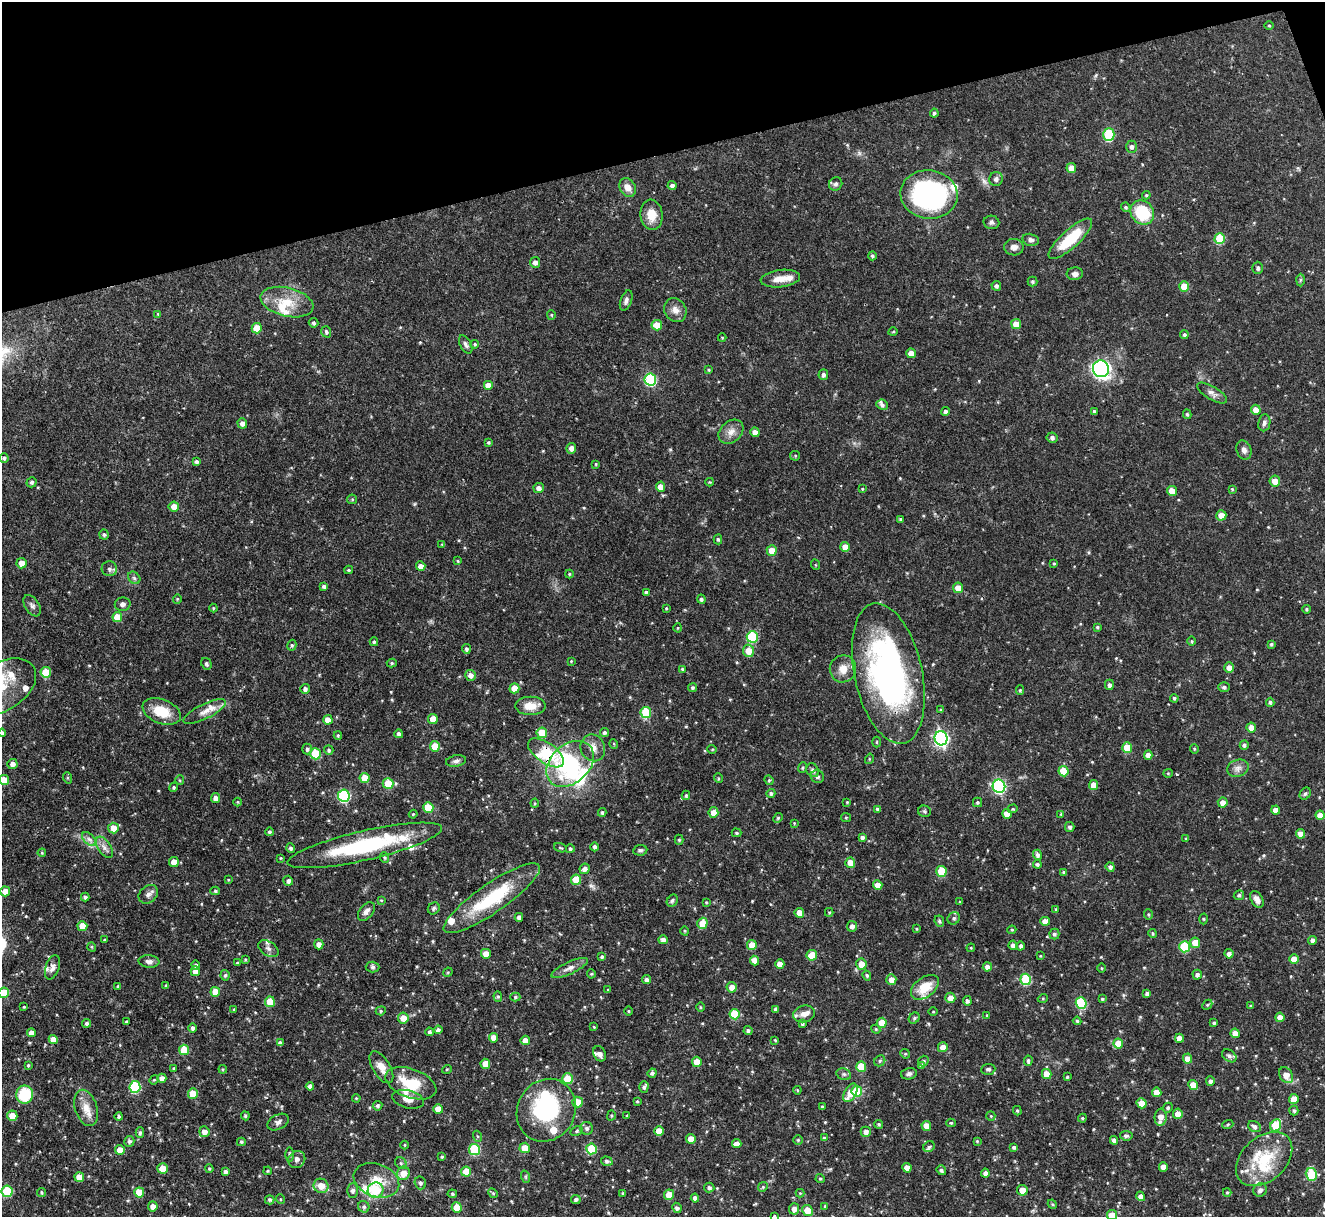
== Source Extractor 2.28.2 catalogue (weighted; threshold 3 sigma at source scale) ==
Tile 3 of 4 x 4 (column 3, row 1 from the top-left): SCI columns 2647-3969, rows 3792-5006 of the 5293 x 5278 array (HDU 1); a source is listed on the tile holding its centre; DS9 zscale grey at full resolution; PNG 1327 x 1219 px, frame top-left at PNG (2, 2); each listed source drawn as its Kron ellipse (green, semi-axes under 4 px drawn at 4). Shown black and unused: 13% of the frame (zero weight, under 3 of 4 exposures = <1% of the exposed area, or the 3 px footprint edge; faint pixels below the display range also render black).
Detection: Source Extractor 2.28.2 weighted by HDU 2 'WHT'; one run over the whole footprint, this tile lists its part. Background 0.0815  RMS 0.004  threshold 0.018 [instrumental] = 3 sigma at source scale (4.5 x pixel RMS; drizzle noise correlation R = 1.50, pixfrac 1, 0.05/0.05 arcsec/px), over >= 5 px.
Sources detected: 553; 3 inside a brighter object's white glare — neither listed nor drawn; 24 inside a brighter listed object's ellipse — not listed separately; of the other 526, all 500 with FLUX_AUTO >= 0.323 (the completeness limit of this list) listed and drawn (26 fainter detections not listed), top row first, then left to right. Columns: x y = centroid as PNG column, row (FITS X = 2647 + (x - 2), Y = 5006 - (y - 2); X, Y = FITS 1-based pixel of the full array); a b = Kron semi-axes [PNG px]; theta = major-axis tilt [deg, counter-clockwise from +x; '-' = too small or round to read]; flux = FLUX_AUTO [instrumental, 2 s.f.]
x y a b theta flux
1269 25 4 3 - 0.37
934 113 4 4 - 0.67
1109 135 6 5 - 25
1132 147 6 5 - 1.2
1071 168 5 5 - 4.1
996 179 7 6 - 1.3
836 184 7 6 - 0.95
672 186 4 4 - 0.97
628 187 10 7 -57 3.1
929 194 29 24 -8 74
1146 195 4 4 - 0.44
1126 207 5 4 - 0.59
1142 212 13 11 -49 18
651 215 15 11 -83 5.4
991 222 8 6 -12 0.99
1220 238 5 5 - 16
1070 239 28 9 42 15
1031 240 8 6 -12 1.2
1014 247 9 8 - 2.1
872 256 4 4 - 0.68
535 262 5 5 - 1.7
1258 268 6 5 - 0.83
1075 274 8 6 4 1.4
780 279 20 8 7 4.5
1300 280 6 4 88 0.53
1032 282 5 5 - 0.57
996 286 5 4 - 0.9
1184 286 5 5 - 5.3
626 300 10 5 70 1.2
287 302 27 14 -14 10
675 310 12 10 -57 2.9
158 314 4 4 - 0.33
551 315 5 4 - 0.43
313 323 5 4 - 0.8
1016 324 5 5 - 5.5
657 325 5 5 - 6.4
257 328 5 5 - 6.4
326 332 6 5 - 0.86
893 332 5 3 - 0.35
1184 335 4 4 - 0.72
722 338 4 4 - 0.36
466 344 10 5 -61 1.1
475 344 4 4 - 0.62
911 353 5 4 - 3.8
1101 369 8 8 - 97
709 370 4 3 - 0.43
823 375 5 4 - 1.1
650 379 6 6 - 36
488 385 5 5 - 3.2
1212 393 17 6 -31 1.9
882 405 6 5 - 1
1256 410 5 5 - 3.2
945 411 4 4 - 0.93
1094 411 3 3 - 0.54
1187 414 5 4 - 0.59
242 423 5 4 - 1.6
1264 423 8 6 82 1.2
731 432 14 10 42 3
755 432 4 4 - 2.3
1052 438 5 5 - 1.2
488 442 4 4 - 0.53
571 448 5 5 - 2
1244 450 10 7 -69 1.7
795 456 5 4 - 0.45
4 458 4 4 - 0.75
196 462 4 3 - 0.86
596 464 3 3 - 0.33
1275 481 5 5 - 3.8
32 482 5 5 - 0.91
710 482 4 3 - 0.37
660 487 5 4 - 3.5
539 488 5 5 - 1.5
862 489 4 3 - 0.41
1232 489 4 4 - 0.4
1172 491 5 4 - 4.4
352 499 5 5 - 0.53
174 507 5 5 - 3.7
1221 515 5 5 - 3.5
900 519 4 3 - 0.48
104 535 5 5 - 0.77
718 539 5 4 - 0.59
442 544 4 3 - 0.36
845 547 5 4 - 4.4
772 551 5 5 - 3.9
458 561 4 3 - 0.4
22 563 5 5 - 3.5
1054 563 4 4 - 0.39
816 565 5 3 - 0.33
421 566 5 4 - 2.2
109 569 8 7 - 1.3
349 570 4 4 - 0.47
569 574 4 4 - 0.38
134 578 7 5 -46 0.87
324 586 4 4 - 0.76
958 588 5 5 - 3.9
646 592 4 3 - 0.72
177 599 5 4 - 0.4
701 599 4 4 - 0.83
123 604 8 6 12 1.3
32 606 12 7 -57 1.4
213 608 4 4 - 0.38
666 608 3 3 - 0.41
1307 609 4 3 - 0.53
117 617 5 5 - 6.6
1097 627 4 4 - 0.48
678 628 4 4 - 0.39
752 637 6 5 - 24
1192 641 4 3 - 0.4
374 642 4 4 - 0.7
1271 644 4 4 - 0.63
292 645 5 4 - 0.68
466 649 5 4 - 0.98
748 651 6 5 - 4.9
571 661 4 3 - 0.36
392 663 5 4 - 0.57
206 664 6 5 - 0.78
1229 668 5 4 - 2.4
682 669 4 4 - 0.51
843 669 13 13 - 4.7
46 672 5 5 - 9.9
888 673 71 34 -78 130
470 675 5 5 - 1.8
1109 685 5 4 - 1.1
3 686 37 23 34 17
1224 687 6 5 - 0.86
514 688 5 5 - 5.3
692 688 4 4 - 0.74
305 689 5 4 - 1.2
1020 690 5 4 - 0.51
1174 698 4 4 - 0.66
1270 702 4 3 - 0.65
530 706 15 9 -1 5
941 710 4 3 - 0.4
162 711 20 12 -22 9.8
205 712 23 7 26 3.4
646 712 5 5 - 16
433 719 5 4 - 5
328 720 5 4 - 3.5
1251 728 5 4 - 2.9
2 733 4 4 - 1.1
542 733 5 5 - 8.9
604 733 4 4 - 0.77
399 734 4 4 - 1.3
338 735 4 4 - 0.48
941 738 7 6 - 100
877 742 5 3 - 0.43
614 744 5 3 - 0.38
1244 745 5 4 - 0.92
435 746 5 5 - 6.2
593 748 13 12 - 3.6
1127 748 5 5 - 8.7
307 749 5 5 - 0.84
712 749 5 4 - 0.43
1194 749 5 3 - 0.37
329 750 5 4 - 0.73
546 753 21 10 -35 36
316 754 5 5 - 16
1148 755 4 4 - 2.3
869 759 5 3 - 0.37
456 761 10 5 9 1.3
12 764 5 5 - 1.8
570 764 27 19 42 24
803 767 5 4 - 0.53
1238 768 11 8 18 2
813 770 7 6 - 1.1
1063 771 5 5 - 9.8
1168 773 5 4 - 0.44
817 777 7 6 - 1
68 778 6 4 -71 0.44
365 778 5 5 - 6
718 778 5 3 - 0.36
4 780 5 5 - 5.7
180 780 5 4 - 0.45
769 780 5 4 - 0.52
388 784 5 5 - 9.2
1093 785 5 4 - 3.6
999 786 6 6 - 59
174 787 5 4 - 0.69
771 793 4 4 - 0.79
1305 794 6 5 - 0.7
686 795 4 3 - 0.57
344 796 6 6 - 36
216 798 5 4 - 1.9
237 802 4 3 - 0.33
847 802 4 4 - 0.41
977 802 4 4 - 0.62
535 803 4 4 - 0.4
1223 803 5 5 - 2.7
428 807 5 5 - 10
877 809 4 4 - 0.81
1013 809 5 4 - 0.49
1276 810 4 4 - 2.2
925 811 6 5 - 0.67
602 812 4 3 - 0.67
713 812 5 5 - 3.8
413 814 4 4 - 0.39
1007 814 5 5 - 3.6
1061 814 4 4 - 0.36
1320 815 4 4 - 3
778 818 5 4 - 0.53
846 818 5 4 - 0.49
794 823 3 3 - 0.34
1070 827 5 4 - 0.94
113 828 5 5 - 4.5
269 832 4 4 - 0.84
737 833 5 3 - 0.56
1301 834 5 4 - 3.1
862 837 4 4 - 0.98
89 839 8 5 -44 1.4
1186 839 3 3 - 0.43
679 840 5 4 - 0.58
365 845 79 14 13 41
104 847 12 6 -56 2
595 847 4 4 - 0.91
291 848 5 4 - 0.79
561 848 7 3 -20 0.43
570 849 4 4 - 0.74
640 850 7 5 9 0.82
42 853 4 4 - 0.4
1038 855 5 4 - 1.2
385 857 5 4 - 0.54
281 858 3 3 - 0.35
174 862 5 5 - 4.1
850 863 5 5 - 4
1037 864 4 3 - 0.74
1110 867 5 4 - 1.2
585 869 5 5 - 1.5
941 871 5 5 - 12
1064 873 4 4 - 0.75
228 880 3 3 - 0.37
576 880 5 5 - 8.6
288 881 5 5 - 1.1
878 885 5 4 - 3.7
5 891 5 5 - 4.5
215 891 5 4 - 0.67
148 894 11 8 41 1.8
1239 895 5 4 - 0.81
85 897 4 3 - 0.84
492 898 57 14 35 26
1257 899 9 5 -61 2.2
381 900 4 3 - 0.37
672 901 6 5 - 0.79
706 902 4 4 - 0.33
960 902 4 3 - 0.36
434 908 6 5 - 0.77
1056 909 4 3 - 0.38
366 911 11 6 51 1.5
829 912 4 4 - 0.44
799 913 5 4 - 4.5
1148 915 5 4 - 0.49
519 917 4 4 - 1.8
954 918 6 6 - 0.97
1203 919 5 3 - 0.36
939 921 6 5 - 0.76
1045 921 4 4 - 3.4
702 923 6 5 - 6.5
82 926 5 5 - 5.5
852 926 5 5 - 1.5
917 929 4 3 - 0.42
1012 930 4 4 - 0.45
685 931 5 3 - 0.35
1153 933 4 4 - 0.47
1054 934 5 5 - 0.89
105 940 4 3 - 0.45
663 940 4 4 - 1.6
1313 940 4 4 - 1.6
1195 943 5 5 - 5.2
319 944 5 4 - 2.1
752 945 5 4 - 5.4
1013 945 5 4 - 1.6
1021 946 4 4 - 0.95
92 947 5 3 - 0.38
1185 947 5 5 - 18
971 948 4 4 - 0.4
268 949 11 7 -31 1.5
486 954 5 5 - 3.5
1229 954 4 4 - 1.5
812 955 5 5 - 7
1040 956 4 3 - 0.33
602 957 4 4 - 0.72
245 959 4 3 - 0.41
1294 959 5 4 - 4.1
149 961 10 6 -5 1.5
754 961 5 4 - 3.6
237 963 3 3 - 0.4
780 964 5 4 - 3.8
861 964 5 5 - 4.5
196 965 5 4 - 0.86
52 967 12 7 71 1.8
372 967 7 5 -2 0.84
987 967 4 4 - 1.7
570 968 20 6 25 2.4
1102 968 5 3 - 0.36
195 971 5 4 - 2.8
448 972 5 4 - 0.41
591 974 4 4 - 0.45
225 975 5 4 - 0.65
867 975 5 4 - 0.61
1197 975 5 4 - 1.1
1026 979 6 5 - 21
646 980 4 4 - 1.2
891 980 5 5 - 3
166 985 4 3 - 0.49
118 987 4 4 - 0.79
732 987 5 5 - 2.6
925 987 16 10 37 7.8
608 990 4 3 - 0.37
215 992 5 4 - 5.6
3 993 5 5 - 8.6
1147 994 4 4 - 1.2
498 996 5 4 - 0.58
515 997 5 4 - 0.56
950 998 5 5 - 3.3
1043 998 5 3 - 0.35
1102 999 4 3 - 0.57
967 1001 5 4 - 1
270 1002 5 5 - 7.8
1081 1003 5 5 - 23
1207 1005 6 4 44 0.52
1251 1006 4 3 - 0.52
24 1007 3 2 - 0.32
700 1007 4 3 - 0.35
234 1009 4 3 - 0.43
775 1009 4 3 - 0.82
381 1011 5 4 - 0.58
628 1011 4 3 - 0.34
933 1012 4 3 - 0.33
734 1014 5 5 - 15
804 1014 11 8 14 2.7
987 1015 3 2 - 0.5
1280 1017 5 4 - 3.2
403 1018 5 5 - 4.5
914 1018 6 5 - 0.6
1077 1021 4 4 - 0.55
127 1022 3 3 - 0.56
87 1023 4 4 - 1.1
882 1023 5 5 - 5.6
1214 1023 4 3 - 0.67
802 1024 3 3 - 0.68
594 1027 4 3 - 0.32
193 1028 4 4 - 1
876 1029 5 4 - 0.45
438 1030 4 4 - 1.2
748 1030 4 4 - 0.86
429 1032 4 4 - 0.87
31 1033 4 4 - 2.1
1235 1033 5 4 - 3.9
493 1038 5 4 - 3.1
1179 1038 4 4 - 3
53 1039 4 4 - 3.6
525 1040 4 4 - 3.1
775 1040 4 3 - 0.36
280 1043 4 4 - 1.1
1118 1044 5 5 - 6.6
943 1047 5 5 - 3.2
184 1050 5 5 - 8.4
600 1054 8 6 -61 1.7
905 1054 5 4 - 0.49
1229 1056 8 5 -36 1
1187 1058 5 4 - 3.2
880 1061 6 5 - 0.69
923 1061 5 5 - 0.77
1028 1061 5 4 - 0.78
697 1062 5 4 - 5.2
485 1064 5 5 - 5
28 1065 4 3 - 0.55
922 1066 4 4 - 0.89
381 1067 18 8 -59 4
861 1067 5 5 - 9.4
174 1068 4 3 - 0.43
223 1069 4 3 - 0.46
447 1069 5 3 - 0.38
988 1069 7 5 4 0.78
652 1073 4 4 - 1.1
844 1074 7 5 -20 0.9
909 1074 8 5 13 1
1047 1074 5 4 - 5.1
1286 1075 8 6 -60 4.1
1067 1077 3 3 - 0.44
162 1078 4 4 - 2.4
568 1079 5 5 - 10
154 1080 5 4 - 0.42
1210 1081 5 4 - 1.2
411 1083 26 14 -20 14
1193 1085 5 4 - 4.3
310 1086 4 4 - 1.6
135 1087 6 5 - 25
644 1087 5 4 - 0.91
797 1090 4 4 - 0.38
857 1091 5 5 - 16
1157 1092 5 4 - 4
193 1093 5 5 - 6.1
850 1093 10 6 61 5.7
25 1095 9 8 - 15
356 1098 4 3 - 0.32
408 1099 16 9 -13 3.4
1294 1099 5 5 - 3.8
637 1101 3 3 - 0.38
577 1102 5 5 - 7.1
1142 1103 5 5 - 5.7
378 1106 5 4 - 0.82
822 1107 4 4 - 0.4
86 1108 19 11 -72 4.9
1168 1108 5 4 - 0.55
438 1109 5 5 - 5.2
546 1110 32 28 61 39
1017 1111 5 4 - 0.47
1294 1111 5 4 - 0.73
1178 1114 5 5 - 3.4
611 1115 5 4 - 0.52
12 1116 5 5 - 5.6
245 1116 4 4 - 0.59
627 1116 4 3 - 0.4
991 1116 5 4 - 0.48
119 1117 4 4 - 0.74
1161 1117 8 6 87 3.6
1082 1118 4 4 - 0.45
278 1122 11 7 28 1.5
951 1123 5 4 - 0.54
879 1124 4 4 - 0.55
1228 1124 5 3 - 0.5
1276 1125 6 5 - 13
926 1126 5 4 - 3.3
1254 1127 7 5 -30 1.2
587 1128 6 6 - 0.96
577 1131 6 4 28 0.63
659 1131 5 4 - 4.3
204 1132 5 5 - 2.5
866 1132 5 5 - 1.7
140 1133 5 4 - 0.79
477 1136 5 3 - 0.43
1126 1136 6 4 -8 0.91
824 1138 4 3 - 0.55
691 1139 5 4 - 4.5
798 1140 5 5 - 0.56
1114 1140 4 4 - 1.4
129 1141 5 5 - 1
977 1141 4 4 - 0.37
241 1142 4 3 - 0.52
737 1144 4 4 - 2.2
404 1145 4 3 - 0.37
929 1147 6 5 - 0.79
1014 1147 4 3 - 0.64
525 1148 5 5 - 4.9
474 1149 5 5 - 22
591 1149 5 5 - 14
120 1150 5 5 - 4.9
290 1155 7 3 -89 0.59
442 1157 4 3 - 0.49
297 1159 9 8 - 1.5
1264 1159 32 22 42 18
607 1161 6 4 -18 0.99
401 1163 6 5 - 0.64
1163 1167 4 4 - 3
163 1168 5 5 - 4.4
907 1168 5 4 - 3.6
209 1169 4 3 - 0.51
941 1170 5 4 - 0.83
268 1171 4 3 - 0.51
225 1172 4 3 - 1.2
466 1172 5 5 - 6.6
403 1173 6 6 - 4.7
985 1173 4 4 - 1.2
1311 1174 6 5 - 17
79 1177 5 5 - 3.9
526 1177 6 4 -72 0.55
820 1179 5 4 - 0.54
376 1180 23 16 -20 8.2
420 1183 6 5 - 1
321 1186 7 7 - 4.3
763 1187 5 4 - 0.51
709 1188 5 5 - 0.91
353 1190 7 5 89 1.2
375 1190 8 7 - 14
1022 1190 5 5 - 4.1
1260 1190 7 6 - 1.6
7 1191 5 5 - 20
41 1192 4 4 - 0.61
1227 1192 4 4 - 0.52
139 1193 5 5 - 7.4
493 1193 5 4 - 0.5
623 1193 3 2 - 0.39
800 1193 4 4 - 0.36
452 1194 5 4 - 0.53
669 1195 5 5 - 4.9
1141 1196 5 4 - 2
695 1198 4 4 - 1.5
280 1199 5 3 - 0.37
576 1199 5 4 - 0.95
270 1200 5 4 - 0.86
1052 1204 5 3 - 0.43
153 1206 5 4 - 2.4
825 1206 4 3 - 0.4
364 1207 6 5 - 0.93
457 1207 5 5 - 6.1
677 1208 5 4 - 0.93
794 1209 6 5 - 2.4
807 1210 5 5 - 6
1112 1215 5 5 - 5.8
774 1216 3 3 - 0.4
Overlapping masked pixels (flux is a lower limit): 3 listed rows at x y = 888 673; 546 753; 492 898
Isophote crosses this tile's border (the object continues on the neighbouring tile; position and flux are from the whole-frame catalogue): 6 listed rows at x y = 3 686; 2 733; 4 780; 3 993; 1112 1215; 774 1216